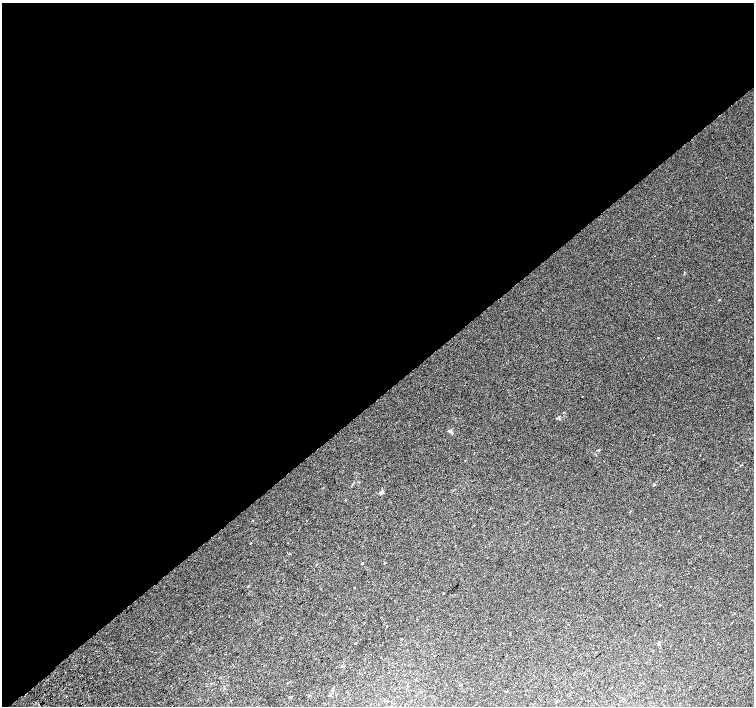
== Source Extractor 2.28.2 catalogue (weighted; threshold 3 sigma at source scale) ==
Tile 2 of 4 x 4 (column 2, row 1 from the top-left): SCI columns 1543-3046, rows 4460-5866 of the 6087 x 6041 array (HDU 1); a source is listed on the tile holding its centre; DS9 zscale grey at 2 x 2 block average (1 PNG px = mean of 2 x 2 image px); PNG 756 x 708 px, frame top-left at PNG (2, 3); no overlay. Shown black and unused: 56% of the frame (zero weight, under 2 of 3 exposures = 2% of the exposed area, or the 3 px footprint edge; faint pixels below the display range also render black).
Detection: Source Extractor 2.28.2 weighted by HDU 2 'WHT'; one run over the whole footprint, this tile lists its part. Background 0.0108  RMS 0.006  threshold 0.0271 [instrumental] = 3 sigma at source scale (4.5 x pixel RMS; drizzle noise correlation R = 1.50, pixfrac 1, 0.0396/0.0396 arcsec/px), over >= 5 px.
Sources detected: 18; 1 cosmic-ray / hot-pixel residue — not listed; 1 inside a brighter listed object's ellipse — not listed separately; the other 16 listed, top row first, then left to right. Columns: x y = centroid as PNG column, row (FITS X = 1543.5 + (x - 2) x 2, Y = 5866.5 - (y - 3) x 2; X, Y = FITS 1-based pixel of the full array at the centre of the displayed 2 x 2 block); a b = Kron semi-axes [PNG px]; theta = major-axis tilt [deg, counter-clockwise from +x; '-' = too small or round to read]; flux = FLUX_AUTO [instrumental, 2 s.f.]
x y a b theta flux
719 300 2 2 - 0.73
556 418 3 3 - 1.3
450 431 3 3 - 1.6
654 484 3 2 - 0.96
381 492 4 4 - 3.6
345 500 2 2 - 0.52
362 563 3 2 - 1.2
384 563 2 2 - 0.65
248 586 3 2 - 0.76
660 605 2 2 - 0.46
387 626 2 2 - 3.3
355 643 2 2 - 1.2
659 643 4 3 - 1.6
395 689 2 2 - 0.44
329 695 2 2 - 0.64
290 697 4 3 - 1.4
Diffuse or blended objects may show on this block-average render without a row.